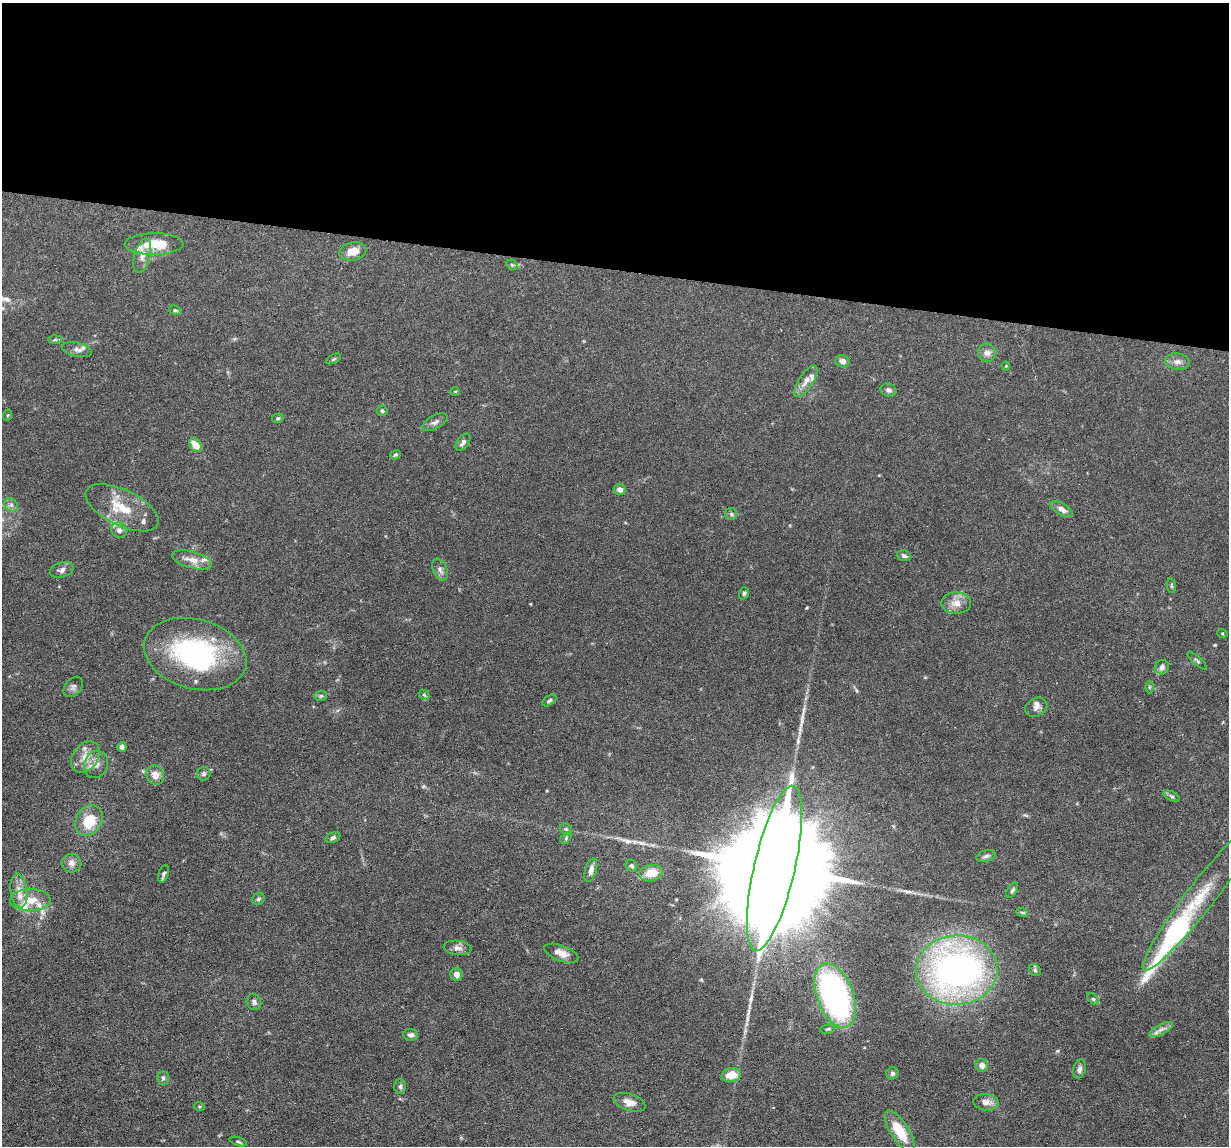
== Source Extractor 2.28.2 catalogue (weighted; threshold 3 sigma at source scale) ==
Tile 3 of 4 x 4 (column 3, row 1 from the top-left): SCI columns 2454-3680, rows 3548-4691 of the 4906 x 4927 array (HDU 1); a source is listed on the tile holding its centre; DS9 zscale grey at full resolution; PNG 1231 x 1148 px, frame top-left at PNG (2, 3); each listed source drawn as its Kron ellipse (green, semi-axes under 4 px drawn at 4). Shown black and unused: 23% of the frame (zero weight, under 3 of 6 exposures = <1% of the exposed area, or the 3 px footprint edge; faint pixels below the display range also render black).
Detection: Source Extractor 2.28.2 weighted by HDU 2 'WHT'; one run over the whole footprint, this tile lists its part. Background 0.0968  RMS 0.0042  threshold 0.0172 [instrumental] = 3 sigma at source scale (4.09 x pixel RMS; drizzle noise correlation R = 1.36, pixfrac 0.8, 0.05/0.05 arcsec/px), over >= 5 px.
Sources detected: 101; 1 inside a brighter object's white glare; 3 long thin detections or spike segments (spike, bleed or trail) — neither listed nor drawn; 7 inside a brighter listed object's ellipse — not listed separately; the other 90 listed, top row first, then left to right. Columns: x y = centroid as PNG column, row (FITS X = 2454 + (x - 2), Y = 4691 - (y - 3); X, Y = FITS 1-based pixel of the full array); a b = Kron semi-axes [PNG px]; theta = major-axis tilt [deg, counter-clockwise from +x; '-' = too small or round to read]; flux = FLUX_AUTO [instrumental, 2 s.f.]
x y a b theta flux
154 244 29 11 0 11
353 251 14 9 11 4.6
142 256 17 8 75 3.4
512 265 6 4 -43 0.51
175 310 7 4 -16 0.55
55 340 6 4 2 0.68
77 350 15 7 -12 2.1
987 353 9 9 - 2.1
333 359 8 4 27 0.56
842 361 7 6 - 1.7
1178 362 12 8 -6 2.2
1006 366 4 4 - 0.36
806 381 18 7 56 3.2
888 390 8 6 -16 1.2
455 391 5 3 - 0.29
382 411 5 5 - 0.72
8 415 6 3 70 0.37
278 418 6 4 15 0.59
435 422 14 6 28 1.6
463 442 10 5 53 1.5
196 445 8 5 -45 5
395 455 5 4 - 0.62
620 489 6 5 - 1.9
11 505 7 6 - 1.1
122 508 39 18 -26 12
1062 509 12 6 -31 2.2
731 514 6 6 - 0.75
119 530 8 7 - 1.6
904 556 7 5 -17 1.1
192 560 21 8 -16 3.8
62 570 12 7 17 1.6
440 570 11 7 -66 1.5
1171 586 7 3 -82 0.52
744 593 6 5 - 0.66
956 603 15 10 0 4.1
1222 633 5 3 - 0.38
195 654 52 34 -16 60
1197 661 12 3 -42 0.6
1162 667 7 7 - 1.8
73 687 11 8 48 1.4
1149 687 6 4 89 0.51
424 695 6 4 -44 0.52
321 696 6 5 - 0.69
549 700 8 4 34 0.73
1036 707 11 9 25 2
122 747 5 4 - 1.3
85 757 17 12 54 5
96 764 14 11 69 3.4
204 774 7 6 - 0.84
155 775 10 8 -62 2.9
1172 796 8 4 -27 0.79
89 821 16 13 61 9.7
566 829 6 5 - 0.73
333 838 8 5 24 0.85
566 838 7 4 47 0.59
986 856 10 5 16 1.1
71 863 9 9 - 2.2
632 866 6 5 - 0.83
774 868 84 20 77 22000
591 870 12 5 73 2.1
651 873 12 8 10 6.3
163 874 9 5 69 0.99
1012 890 8 4 58 0.79
19 891 17 8 -82 4.1
1200 897 92 14 52 19
258 899 6 5 - 0.81
30 900 20 11 1 7
1022 912 6 3 -19 0.49
458 948 14 7 -7 1.9
561 953 18 7 -20 3.3
957 970 41 35 4 160
1035 970 6 5 - 0.69
456 974 6 6 - 2.3
835 995 34 18 -69 98
1093 999 7 4 -44 0.63
254 1002 8 7 - 1.2
828 1029 7 4 10 0.63
1161 1030 13 5 28 1.8
411 1035 7 6 - 1.1
982 1065 7 6 - 2.1
1079 1069 9 6 74 1.5
892 1073 6 6 - 0.86
731 1075 10 7 9 5.9
163 1078 7 5 -90 0.83
400 1087 7 5 -88 0.98
629 1102 17 8 -18 3.1
986 1102 12 8 -5 2.8
199 1106 5 3 - 0.43
900 1131 23 9 -57 9.5
238 1142 9 3 -19 0.62